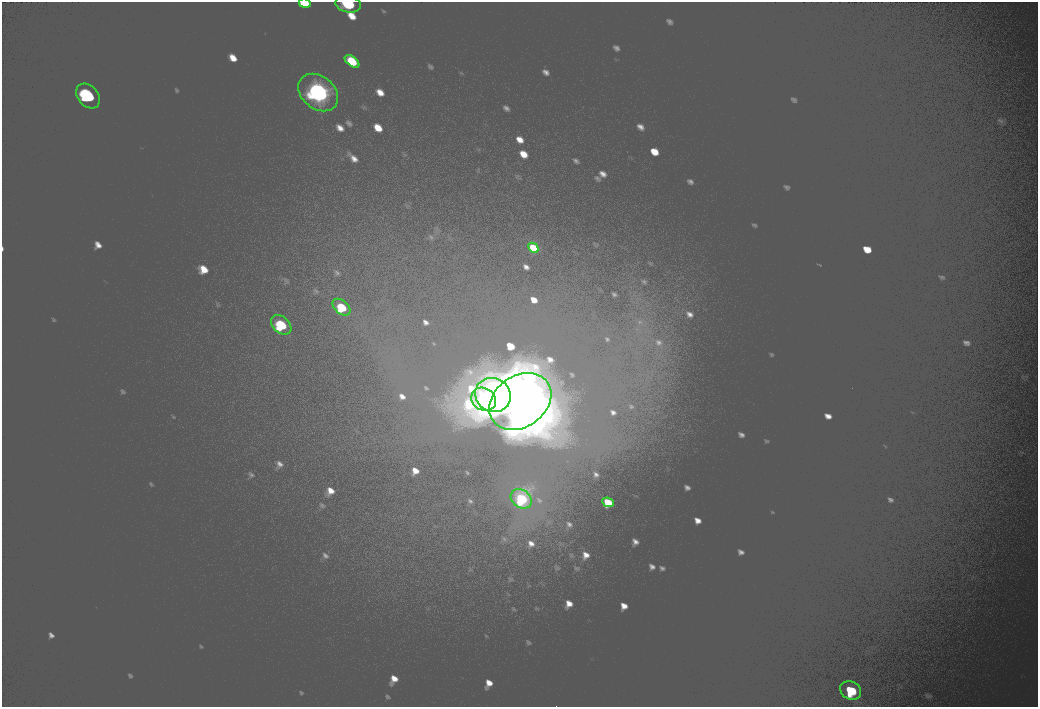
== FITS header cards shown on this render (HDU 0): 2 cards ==
NAXIS1  =                 2072
NAXIS2  =                 1410

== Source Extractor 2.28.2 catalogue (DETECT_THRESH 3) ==
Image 2072 x 1410 px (HDU 0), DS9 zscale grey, zoomed out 1/2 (1 PNG px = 2 x 2 image px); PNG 1040 x 709 px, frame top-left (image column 1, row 1410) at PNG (2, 2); each listed source drawn as its Kron ellipse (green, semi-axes under 4 px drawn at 4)
Background 100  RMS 30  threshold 90.4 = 3 sigma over >= 5 px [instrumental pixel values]
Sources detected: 14; all 14 listed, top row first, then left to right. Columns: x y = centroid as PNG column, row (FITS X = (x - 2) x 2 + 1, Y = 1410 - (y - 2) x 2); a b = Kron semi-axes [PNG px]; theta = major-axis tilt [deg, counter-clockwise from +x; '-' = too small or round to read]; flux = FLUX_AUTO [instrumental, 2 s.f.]
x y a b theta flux
305 3 6 4 -10 11000
348 4 13 8 -11 37000
352 61 8 4 -38 17000
318 92 22 16 -39 140000
88 96 14 10 -48 55000
533 248 6 3 -45 10000
342 307 10 6 -41 26000
281 325 12 8 -42 36000
493 395 18 16 -34 170000
484 399 13 11 -33 64000
520 401 33 25 35 450000
521 499 11 9 -38 40000
608 502 6 4 -24 12000
851 690 11 8 -27 35000
At the frame edge (FLAGS 8, measured only in part): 2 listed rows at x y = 305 3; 348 4